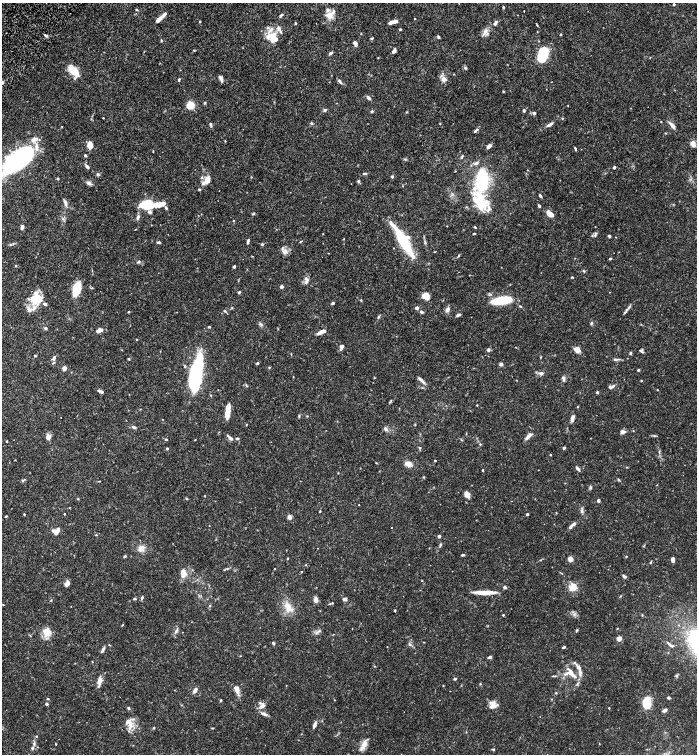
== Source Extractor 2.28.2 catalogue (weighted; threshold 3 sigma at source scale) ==
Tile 11 of 4 x 4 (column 3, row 3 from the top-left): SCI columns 2945-4333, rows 1510-3012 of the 6030 x 6025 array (HDU 1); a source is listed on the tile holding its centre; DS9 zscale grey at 2 x 2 block average (1 PNG px = mean of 2 x 2 image px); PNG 699 x 756 px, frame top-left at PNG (2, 3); no overlay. Shown black and unused: <1% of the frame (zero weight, under 6 of 12 exposures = <1% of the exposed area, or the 3 px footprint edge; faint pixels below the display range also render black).
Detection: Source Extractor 2.28.2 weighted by HDU 2 'WHT'; one run over the whole footprint, this tile lists its part. Background 0.0776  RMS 0.003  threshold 0.0123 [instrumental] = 3 sigma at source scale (4.09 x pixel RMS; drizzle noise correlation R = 1.36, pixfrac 0.8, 0.05/0.05 arcsec/px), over >= 5 px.
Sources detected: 345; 1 too faint to see at this stretch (2 x 2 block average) — not listed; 46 inside a brighter listed object's ellipse — not listed separately; the other 298 listed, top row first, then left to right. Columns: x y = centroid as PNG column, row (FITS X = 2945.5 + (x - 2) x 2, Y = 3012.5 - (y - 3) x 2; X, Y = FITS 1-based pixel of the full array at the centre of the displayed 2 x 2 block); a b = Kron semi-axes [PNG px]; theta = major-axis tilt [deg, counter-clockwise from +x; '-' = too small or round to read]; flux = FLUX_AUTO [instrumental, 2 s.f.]
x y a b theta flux
674 4 3 2 - 0.65
503 7 3 2 - 0.64
137 10 4 2 - 0.47
524 11 2 2 - 0.2
281 15 6 3 48 0.97
329 15 10 8 -78 5.2
159 19 9 3 44 4.4
415 19 2 2 - 0.32
200 21 3 2 - 0.46
394 22 10 3 16 4.1
295 23 3 2 - 0.53
495 23 6 3 60 1.9
537 25 4 2 - 0.48
268 28 4 4 - 1.1
400 29 3 2 - 0.63
485 31 10 5 60 3.3
560 34 3 3 - 0.44
45 35 4 3 - 1.3
272 35 18 6 24 7.5
438 37 3 2 - 0.97
372 38 4 2 - 0.7
161 40 4 2 - 0.49
356 45 5 4 - 1.3
194 50 3 2 - 0.37
394 51 5 3 - 2.1
331 53 4 3 - 1.5
543 55 10 6 72 42
378 58 3 2 - 0.31
465 68 5 3 - 0.86
74 71 15 7 -42 9.7
454 74 3 2 - 0.23
179 79 3 2 - 0.72
221 79 7 4 -75 1.6
444 79 10 5 -20 2.6
340 81 6 3 -48 1.2
503 91 3 2 - 0.45
368 97 6 3 -46 1.6
205 103 3 2 - 0.48
190 105 4 4 - 25
325 110 4 3 - 1.3
524 110 5 3 - 0.92
372 111 3 3 - 0.76
534 113 4 3 - 1.5
103 118 2 2 - 0.37
661 122 2 2 - 0.33
312 123 4 3 - 0.87
440 123 3 2 - 0.28
210 124 6 3 -72 1.1
549 125 9 3 34 2.1
672 126 9 4 -51 2.8
62 127 2 2 - 0.31
477 129 5 3 - 0.92
693 144 6 4 -63 4.3
90 145 6 5 - 6.5
489 146 5 4 - 2.3
575 149 4 2 - 0.8
85 155 3 2 - 1.1
462 157 4 3 - 0.78
17 160 38 16 38 92
476 163 8 4 30 1.8
87 166 8 3 -48 1.6
614 167 3 3 - 0.96
365 173 5 3 - 0.93
98 174 5 4 - 1
251 177 3 2 - 0.33
392 177 3 3 - 0.78
58 179 3 3 - 0.54
207 180 12 7 62 5.3
358 181 4 4 - 0.88
482 181 15 7 83 54
89 183 7 3 -24 2.2
199 189 3 3 - 0.8
540 196 4 2 - 1
479 198 21 13 -89 18
65 203 9 4 -75 2.1
157 205 37 7 5 20
539 205 4 3 - 0.9
253 213 4 3 - 0.74
550 214 6 4 -38 6.4
138 217 7 3 70 1.4
63 219 4 3 - 0.92
234 221 3 2 - 0.33
22 226 5 4 - 1.1
447 226 2 2 - 0.25
475 227 3 2 - 0.54
595 227 2 2 - 0.21
323 234 2 2 - 0.26
474 234 3 2 - 0.56
592 235 3 3 - 0.6
609 236 3 2 - 1.2
248 241 6 2 78 1.2
403 241 33 7 -59 44
158 242 5 3 - 0.8
300 242 3 2 - 0.48
425 242 6 3 83 0.87
10 244 3 3 - 0.56
262 244 3 3 - 0.79
284 252 8 5 -41 2.2
459 255 4 2 - 0.6
252 256 3 2 - 0.27
610 259 3 3 - 0.78
138 262 5 3 - 0.77
16 266 3 2 - 0.38
234 267 3 3 - 0.95
584 271 5 3 - 0.66
572 277 3 2 - 0.5
306 282 8 4 55 1.8
281 286 3 3 - 1.8
92 288 3 2 - 0.58
76 289 13 7 74 16
239 292 3 3 - 0.87
609 292 2 2 - 0.18
490 294 6 4 21 1
425 295 7 5 -22 7.9
36 299 19 12 74 12
361 300 3 2 - 0.45
502 300 19 7 6 23
333 303 3 2 - 1.3
520 306 4 3 - 0.54
417 308 4 4 - 1.3
447 309 6 4 67 2.5
626 309 6 3 56 1.3
225 311 5 2 - 0.69
129 312 3 3 - 0.46
421 312 4 3 - 1.6
458 315 5 3 - 1.3
378 317 4 3 - 0.66
591 323 4 3 - 0.81
261 324 5 3 - 0.94
209 327 3 3 - 0.51
46 328 4 4 - 0.91
100 330 6 4 17 3.7
322 332 9 3 21 5.3
341 347 6 3 65 3.6
577 349 8 6 -12 3.6
488 350 3 3 - 1.8
641 351 6 3 -34 1.2
630 353 4 3 - 0.72
291 354 4 2 - 0.33
35 356 4 2 - 0.45
541 357 3 2 - 0.39
54 358 6 3 69 1.6
129 359 3 3 - 0.6
616 359 9 3 -3 1.4
257 363 3 3 - 0.66
501 364 4 3 - 1.9
185 366 4 3 - 0.7
64 368 4 4 - 2.5
269 368 3 3 - 0.48
638 370 3 2 - 0.75
196 373 33 10 79 73
541 373 4 3 - 2.3
293 377 2 2 - 0.25
563 378 7 4 -81 1.4
421 380 11 3 -43 2.2
641 380 3 2 - 0.46
246 385 5 2 - 0.58
613 386 9 3 34 1.3
657 390 2 2 - 0.31
101 391 7 3 -22 1.6
597 392 3 3 - 0.67
211 395 3 2 - 0.39
391 400 3 2 - 0.47
477 405 2 2 - 0.38
578 407 3 2 - 0.37
227 413 12 4 86 6.7
299 416 4 3 - 0.66
61 417 2 2 - 0.18
572 419 9 4 81 2.4
415 424 3 2 - 0.33
246 425 3 2 - 0.29
134 427 5 3 - 1.3
385 429 6 4 -52 1.6
622 432 7 4 10 2.2
528 436 11 4 43 3
48 437 6 5 - 2.9
230 438 9 3 -42 2
237 438 4 3 - 0.88
166 439 3 2 - 0.71
195 439 3 2 - 0.27
7 441 3 2 - 0.41
480 444 3 3 - 0.48
167 448 3 2 - 0.71
420 448 3 3 - 0.63
564 448 3 3 - 0.83
659 452 5 2 - 0.74
550 455 3 2 - 0.38
435 460 2 2 - 0.52
376 463 3 2 - 0.31
408 464 5 3 - 11
627 467 3 2 - 0.34
577 468 6 3 -48 1.7
482 470 2 2 - 0.51
423 477 3 3 - 0.46
23 480 3 3 - 0.74
618 480 4 3 - 0.63
99 481 3 2 - 0.28
565 483 2 2 - 0.24
590 487 5 3 - 0.89
467 494 5 4 - 5.3
186 498 3 3 - 0.46
78 499 3 3 - 0.44
598 501 2 2 - 4.3
359 505 2 2 - 0.29
320 511 3 2 - 0.43
582 511 5 4 - 1.2
24 514 2 2 - 0.49
64 514 2 2 - 0.5
527 514 2 2 - 1.4
6 516 3 2 - 0.47
290 517 2 2 - 10
574 524 6 3 31 1.9
54 531 5 4 - 2.7
96 535 3 2 - 0.38
439 536 3 3 - 1.3
440 545 4 3 - 0.9
141 548 10 6 29 3.7
317 548 2 2 - 0.18
463 555 4 2 - 0.85
125 556 3 2 - 0.95
626 557 3 2 - 0.43
287 558 3 3 - 0.39
570 559 4 4 - 3.8
673 560 5 3 - 2.8
650 562 3 3 - 0.5
274 568 2 2 - 0.29
301 572 2 2 - 0.43
183 573 11 7 -82 5.3
624 576 5 3 - 1.4
422 581 3 2 - 0.34
67 584 7 5 66 2.2
505 587 3 3 - 1.6
573 587 3 3 - 52
485 592 21 3 0 11
620 596 3 2 - 0.34
142 597 5 3 - 0.92
135 599 4 3 - 0.66
316 599 5 3 - 4.3
345 599 4 3 - 2.6
332 603 3 3 - 0.59
71 606 2 2 - 0.18
210 606 4 3 - 0.54
288 606 13 8 -56 6.6
395 610 3 2 - 0.51
574 614 4 3 - 1.2
503 615 2 2 - 0.87
642 615 3 3 - 0.47
122 625 4 2 - 0.39
617 628 3 2 - 0.35
577 630 5 2 - 0.61
176 631 9 3 64 1.6
47 632 11 9 -71 6.8
318 632 9 3 39 1.4
30 636 3 2 - 0.36
619 638 2 2 - 11
424 642 3 2 - 0.28
273 643 4 3 - 0.98
409 644 5 3 - 1.1
109 645 3 2 - 0.41
671 645 9 3 -29 1.5
387 647 2 2 - 0.27
563 647 4 2 - 0.89
104 648 7 4 61 1.5
490 657 4 2 - 1.5
92 662 3 2 - 0.32
374 666 3 2 - 0.32
570 672 15 10 -34 9.6
555 676 3 2 - 0.48
676 676 4 3 - 0.69
455 679 3 2 - 1.3
99 681 8 5 73 4.3
480 684 3 3 - 0.47
286 685 2 2 - 0.2
443 685 2 2 - 0.34
237 689 8 5 -74 4.5
195 690 6 3 59 2.8
556 693 3 2 - 0.48
668 697 3 2 - 1.4
47 699 3 2 - 0.53
552 699 2 2 - 0.33
221 700 4 3 - 0.51
647 703 8 5 -84 27
46 704 2 2 - 1.6
493 704 10 9 - 4.3
262 706 7 4 46 3.7
609 708 2 2 - 0.45
664 710 4 3 - 2
264 714 9 3 -17 2
130 724 17 7 -80 6
314 725 8 4 68 2
154 727 3 3 - 0.48
213 728 4 2 - 0.43
36 736 2 2 - 0.58
599 743 2 2 - 0.21
34 744 7 4 88 1.6
56 744 2 2 - 0.44
364 744 12 7 67 4.1
493 749 3 3 - 0.74
Diffuse or blended objects may show on this block-average render without a row.